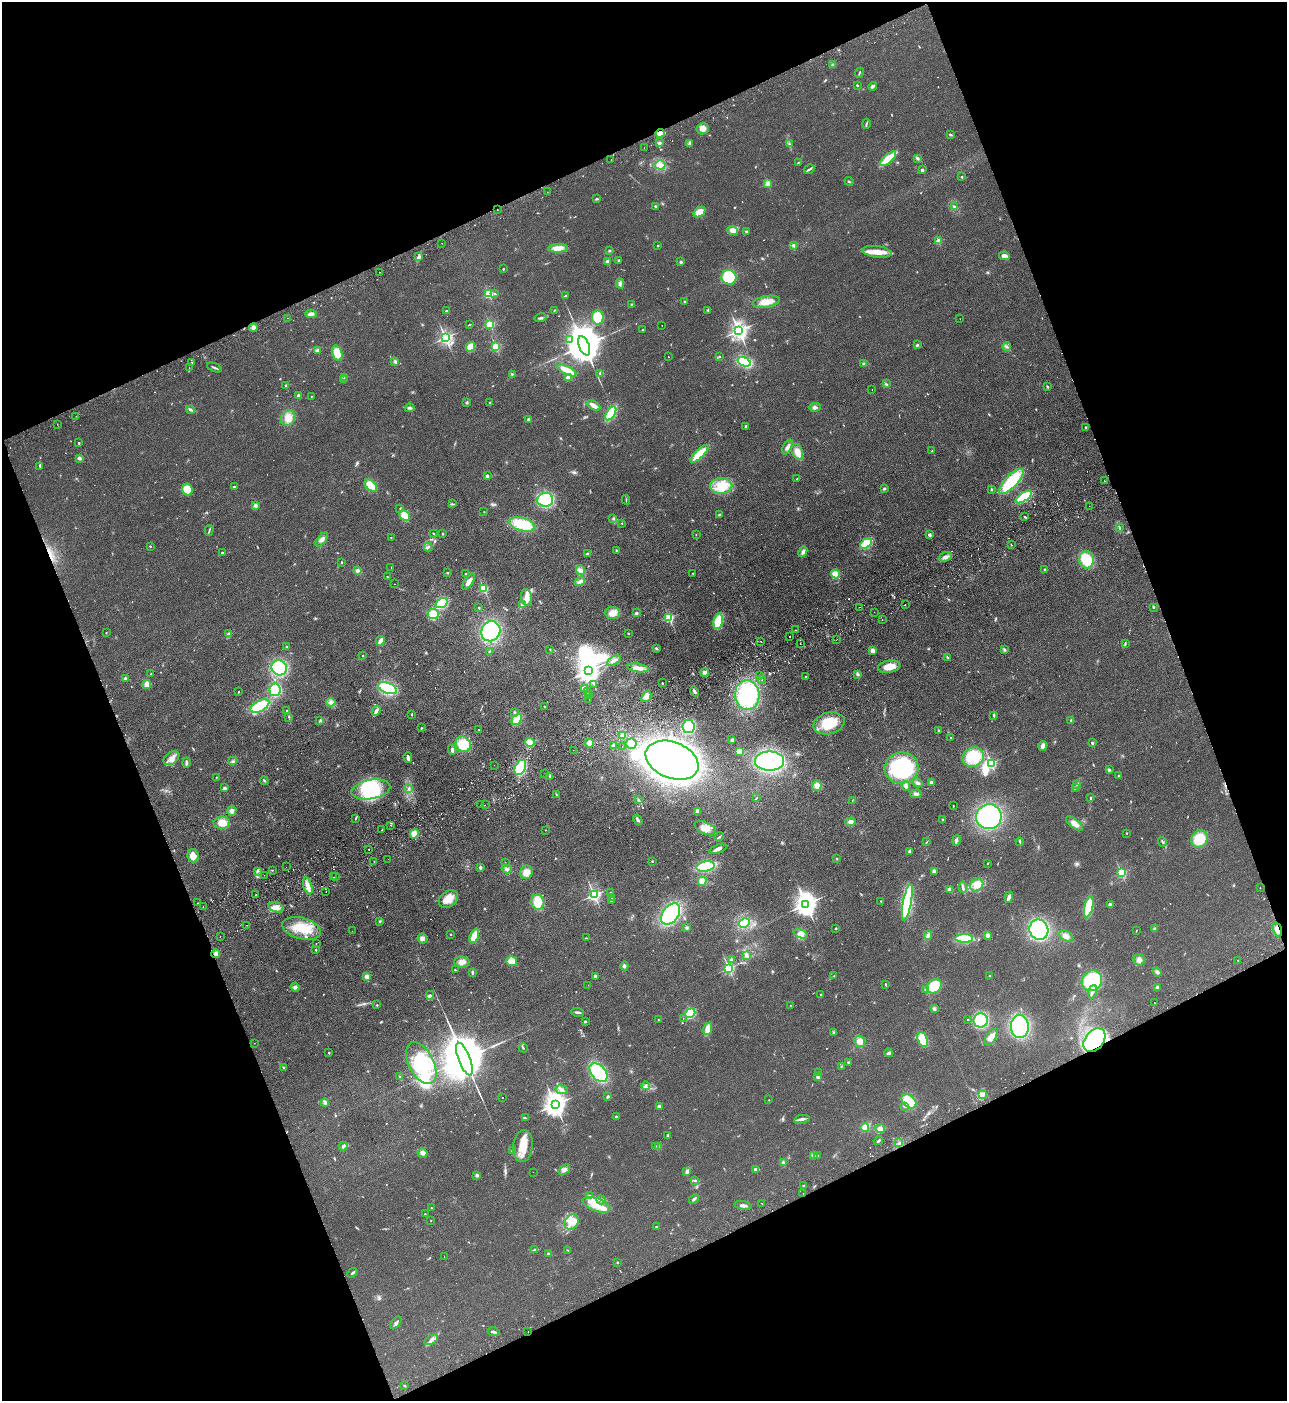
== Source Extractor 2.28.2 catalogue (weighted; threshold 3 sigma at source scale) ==
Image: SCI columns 183-5322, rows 54-5648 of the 5634 x 5702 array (HDU 1 of 3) = the unmasked area's bounding box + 8 px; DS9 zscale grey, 4 x 4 block average (1 PNG px = mean of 4 x 4 image px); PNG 1289 x 1403 px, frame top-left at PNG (2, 2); each listed source drawn as its Kron ellipse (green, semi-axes under 4 px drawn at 4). Shown black and unused: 43% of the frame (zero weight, under 2 of 3 exposures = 3% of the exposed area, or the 3 px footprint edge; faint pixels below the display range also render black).
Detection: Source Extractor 2.28.2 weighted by HDU 2 'WHT'. Background 0.113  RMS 0.011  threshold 0.0487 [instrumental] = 3 sigma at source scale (4.5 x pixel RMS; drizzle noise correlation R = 1.50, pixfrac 1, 0.05/0.05 arcsec/px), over >= 5 px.
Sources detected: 863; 8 too faint to see at this stretch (4 x 4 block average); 8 inside a brighter object's white glare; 46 cosmic-ray / hot-pixel residue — neither listed nor drawn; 8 coinciding with a brighter row at this scale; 30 inside a brighter listed object's ellipse — not listed separately; of the other 763, all 500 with FLUX_AUTO >= 3.33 (the completeness limit of this list) listed and drawn (263 fainter detections not listed), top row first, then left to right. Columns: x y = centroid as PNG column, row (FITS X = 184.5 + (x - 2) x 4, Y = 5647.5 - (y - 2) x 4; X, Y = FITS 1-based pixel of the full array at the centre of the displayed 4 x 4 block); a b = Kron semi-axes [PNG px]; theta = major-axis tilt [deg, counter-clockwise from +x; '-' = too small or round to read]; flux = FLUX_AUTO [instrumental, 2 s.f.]
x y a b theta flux
833 65 3 2 - 8.1
859 73 5 2 - 5.5
857 85 2 2 - 18
873 86 4 3 - 12
866 124 5 2 - 7.2
703 129 6 5 - 35
660 133 4 3 - 64
950 134 3 2 - 5.1
660 143 3 2 - 8.1
689 143 3 2 - 7.9
789 143 3 2 - 5.5
644 147 2 2 - 4
917 158 3 3 - 8.8
611 159 2 2 - 5.3
888 159 10 3 39 210
799 162 3 2 - 3.7
660 165 5 4 - 31
809 169 5 2 - 10
922 170 2 2 - 64
962 177 2 2 - 16
849 181 4 2 - 6.6
768 183 2 2 - 250
547 192 2 2 - 4.7
596 199 3 2 - 5.6
655 206 2 2 - 22
954 207 4 2 - 11
497 210 2 2 - 25
699 212 6 4 34 64
732 231 5 4 - 35
747 232 4 3 - 11
938 241 2 2 - 220
442 243 2 2 - 3.5
658 245 2 2 - 3.9
793 245 3 3 - 8.1
558 248 10 4 2 58
609 251 2 2 - 4.4
877 252 15 5 -7 72
1004 256 5 4 - 36
418 257 4 3 - 12
619 260 2 2 - 4.5
607 262 2 2 - 130
681 262 2 2 - 13
503 269 2 2 - 10
380 272 2 2 - 3.6
729 277 7 7 - 240
620 283 5 3 - 16
489 294 2 2 - 510
495 294 3 2 - 5.2
566 296 2 2 - 4.2
684 301 2 2 - 10
766 302 14 5 10 74
631 304 2 2 - 5
554 310 2 2 - 3.7
708 310 3 2 - 6.3
446 311 2 2 - 4.7
311 314 5 4 - 19
598 317 7 6 - 170
287 318 2 2 - 15
540 318 6 2 14 14
960 319 2 2 - 3.3
490 324 2 2 - 580
469 325 3 2 - 3.6
662 325 2 2 - 11
253 328 4 3 - 37
643 330 2 2 - 4.5
739 331 3 2 - 3000
445 338 2 2 - 1700
570 339 2 2 - 6.3
917 345 3 2 - 6.9
584 346 10 5 -69 33000
470 347 5 3 - 87
496 347 2 2 - 590
1007 347 4 3 - 12
317 351 4 3 - 13
337 353 8 5 -73 98
719 356 3 2 - 5
668 357 2 2 - 3.5
395 361 3 3 - 9.9
192 362 2 2 - 9
744 362 7 3 -18 330
864 364 3 2 - 7.9
214 367 8 2 -23 11
189 368 2 2 - 7.7
567 370 10 3 -26 110
600 373 3 2 - 6.7
512 374 3 2 - 6.5
345 377 2 2 - 11
568 378 4 4 - 25
344 380 4 3 - 9.6
886 384 3 2 - 5.7
286 386 2 2 - 6.3
1047 386 3 2 - 6.4
872 389 2 2 - 3.4
298 395 2 2 - 62
311 396 2 2 - 4.8
467 402 3 3 - 9.2
490 402 3 2 - 3.8
593 405 7 3 -29 46
815 407 6 3 1 17
410 408 4 3 - 11
190 410 4 2 - 9.3
611 413 8 3 58 310
76 416 2 2 - 3.4
288 418 8 7 - 61
529 420 2 2 - 77
57 424 2 2 - 3.4
746 426 4 2 - 5.6
1086 427 3 2 - 7
79 443 2 2 - 16
787 447 8 3 65 21
932 451 2 2 - 3.3
797 452 8 5 -68 57
699 454 12 3 44 130
79 458 4 3 - 13
40 466 4 2 - 8.3
487 476 2 2 - 64
797 479 2 2 - 7.1
1011 481 16 6 46 280
1104 481 2 2 - 8.1
371 486 7 4 -42 120
721 486 11 8 2 100
234 487 2 2 - 22
884 488 3 3 - 7.2
187 489 6 5 - 110
991 489 4 2 - 4.1
1024 497 9 4 35 270
545 500 8 7 - 430
626 500 5 2 - 5.5
452 504 4 2 - 7.8
255 505 4 4 - 14
1089 506 2 2 - 4.1
400 508 2 2 - 4.3
484 512 2 2 - 6.3
405 515 6 5 - 94
719 515 3 2 - 7.9
1025 517 2 2 - 7.3
613 519 2 2 - 4.9
622 523 2 2 - 4.7
522 524 13 6 -15 190
1119 528 3 2 - 6.6
209 530 5 2 - 7.9
433 533 2 2 - 13
443 534 2 2 - 4.7
696 535 2 2 - 6
930 535 2 2 - 68
391 538 2 2 - 8
322 540 8 4 51 26
866 543 6 4 30 230
1011 545 2 2 - 24
150 546 2 2 - 11
428 547 4 3 - 12
616 550 2 2 - 16
803 552 5 4 - 22
222 553 2 2 - 22
588 554 4 2 - 15
945 557 6 4 20 28
1087 560 8 7 - 170
341 562 3 2 - 4
391 568 2 2 - 4.1
580 570 5 4 - 19
1045 570 3 2 - 6.1
357 571 4 4 - 16
447 572 2 2 - 3.9
465 573 2 2 - 6.3
693 573 2 2 - 4.4
835 574 4 4 - 60
387 577 2 2 - 10
580 581 5 3 - 20
469 582 9 3 54 34
395 584 2 2 - 4.9
483 588 2 2 - 570
527 597 9 5 -80 48
442 603 6 4 31 210
905 604 2 2 - 5.3
523 605 3 2 - 7.5
859 607 2 2 - 4.4
1153 607 4 2 - 6.5
479 608 2 2 - 15
874 612 2 2 - 8
613 613 7 6 - 57
637 613 2 2 - 20
433 614 5 5 - 120
669 617 2 2 - 680
882 620 2 2 - 5
718 621 8 4 80 180
796 630 2 2 - 9.4
491 631 10 9 - 510
106 633 2 2 - 3.4
228 633 3 2 - 6
628 633 2 2 - 3.5
790 637 2 2 - 22
836 640 2 2 - 7.7
380 641 5 2 - 36
761 642 2 2 - 4.4
1125 643 3 2 - 4.1
800 644 2 2 - 12
287 647 3 2 - 5
656 648 3 2 - 8.6
550 649 2 2 - 4.3
1004 650 4 2 - 5.9
489 651 4 2 - 5.9
873 651 3 3 - 32
363 655 2 2 - 15
947 657 3 2 - 5
614 661 7 3 27 31
889 667 11 6 10 74
279 668 8 7 - 410
638 668 11 4 -8 42
588 671 4 3 - 5600
705 672 4 4 - 17
151 674 2 2 - 3.5
858 674 3 3 - 10
760 675 2 2 - 5.3
806 677 2 2 - 5.6
125 679 3 2 - 24
762 679 2 2 - 7.7
662 683 2 2 - 13
147 684 4 3 - 54
594 684 3 2 - 3.6
388 688 9 5 -22 410
584 689 3 3 - 86
275 690 6 5 - 230
587 691 4 2 - 10
239 692 2 2 - 3.9
694 692 5 2 - 18
747 695 15 12 -85 600
590 696 3 2 - 4.2
646 697 6 3 53 33
589 700 2 2 - 21
331 702 4 3 - 18
260 706 10 5 27 360
544 707 2 2 - 8.1
287 711 2 2 - 13
376 711 5 2 - 24
515 712 2 2 - 4.5
412 714 3 2 - 4.2
994 715 4 2 - 6.4
289 717 2 2 - 3.4
517 719 6 3 55 130
1071 720 3 2 - 5.1
320 721 3 2 - 7.6
829 723 16 10 15 200
689 727 6 6 - 400
421 728 3 2 - 3.9
479 729 2 2 - 4.3
938 731 2 2 - 4.4
623 735 3 3 - 64
951 737 2 2 - 5
732 740 4 3 - 12
530 742 5 4 - 76
589 743 4 4 - 44
1093 743 2 2 - 41
463 744 8 7 - 170
631 744 5 5 - 46
613 745 3 2 - 8.7
1043 746 5 3 - 30
622 747 2 2 - 4.2
452 750 5 3 - 19
573 750 2 2 - 3.8
740 751 4 3 - 84
408 757 5 2 - 17
973 757 11 9 32 250
171 758 9 6 35 42
672 760 27 18 -22 6700
233 761 2 2 - 4
770 761 14 9 0 900
186 763 5 2 - 13
991 763 2 2 - 770
494 765 2 2 - 4.6
520 768 8 5 64 360
901 768 17 15 12 600
1109 770 4 3 - 8.9
545 773 2 2 - 10
550 776 2 2 - 11
1118 776 2 2 - 3.7
216 777 2 2 - 3.4
264 781 4 2 - 6.3
917 783 5 3 - 16
931 783 2 2 - 110
1076 785 2 2 - 5.4
817 786 5 5 - 42
906 786 4 4 - 16
225 788 2 2 - 69
1075 788 3 2 - 4
371 789 19 9 10 450
409 789 2 2 - 4.5
916 794 5 3 - 15
556 795 3 2 - 9.8
756 798 3 2 - 4.5
1091 798 2 2 - 20
639 800 3 2 - 6.2
852 801 3 2 - 4.9
481 805 2 2 - 7.4
485 805 2 2 - 6.7
953 806 2 2 - 3.3
232 811 5 4 - 22
698 811 4 3 - 27
989 817 13 12 - 760
355 818 3 2 - 3.5
638 820 5 2 - 18
943 820 2 2 - 3.9
850 822 5 4 - 25
222 823 8 6 1 66
1074 823 10 4 -38 37
391 825 2 2 - 4.2
705 828 11 5 -24 50
382 830 2 2 - 6.9
545 830 2 2 - 4.5
1127 833 2 2 - 11
414 834 5 4 - 70
719 837 5 2 - 10
1199 839 9 8 - 160
956 840 5 3 - 14
926 842 3 2 - 3.8
1020 842 4 2 - 6.2
1162 842 5 2 - 8
369 849 2 2 - 4.7
718 849 9 3 21 26
910 851 4 2 - 18
193 856 7 5 -79 58
388 859 2 2 - 5
837 859 3 2 - 4.7
374 861 2 2 - 4.2
652 861 2 2 - 17
505 862 2 2 - 13
988 863 2 2 - 3.8
286 867 2 2 - 4.4
480 867 3 2 - 14
706 867 9 5 10 430
507 869 5 3 - 18
272 870 3 2 - 3.7
257 871 4 2 - 8.8
934 871 3 2 - 36
526 872 7 6 - 46
1121 873 2 2 - 710
264 875 2 2 - 3.3
333 877 2 2 - 4.5
336 877 2 2 - 8.5
702 881 4 3 - 100
977 885 7 5 41 55
308 886 9 3 -73 62
963 887 5 2 - 12
1260 888 2 2 - 3.9
950 889 4 3 - 19
326 892 2 2 - 4
611 892 2 2 - 15
256 895 2 2 - 15
594 895 2 2 - 1300
1009 897 6 2 70 29
612 898 2 2 - 3.7
448 899 10 7 37 83
611 901 2 2 - 22
881 901 2 2 - 8.6
538 902 7 6 - 120
907 902 18 3 79 850
198 903 2 2 - 3.8
806 904 4 3 - 5400
1110 905 2 2 - 81
203 907 2 2 - 7.5
276 907 7 4 -17 39
1089 907 10 3 77 230
671 914 12 8 52 610
380 921 3 2 - 5.3
744 923 6 3 30 250
247 925 2 2 - 3.8
302 928 20 10 -14 190
687 928 3 3 - 11
836 928 2 2 - 5.7
1154 928 3 2 - 4.3
1039 930 10 9 - 660
1277 930 7 4 -72 30
352 931 2 2 - 7
1136 931 3 2 - 3.5
451 934 2 2 - 12
801 934 7 4 -18 29
928 935 4 3 - 15
988 935 4 3 - 17
220 936 2 2 - 4.2
474 936 7 4 68 100
1066 936 7 5 -32 30
422 938 5 4 - 26
587 938 3 2 - 3.9
964 938 9 3 0 290
316 943 2 2 - 3.6
316 950 2 2 - 12
216 954 4 4 - 24
746 955 2 2 - 4.3
731 960 2 2 - 3.7
1139 960 5 5 - 29
1238 960 2 2 - 4.1
512 961 5 5 - 85
462 962 8 5 -2 37
624 966 4 3 - 11
729 968 2 2 - 1100
455 970 2 2 - 4.9
473 972 4 2 - 7.5
1157 972 5 3 - 17
367 976 4 3 - 27
595 976 2 2 - 54
834 976 4 2 - 4.4
989 976 2 2 - 13
1092 981 11 9 45 350
886 984 3 2 - 5.4
588 985 2 2 - 3.7
934 986 8 6 40 160
295 987 4 3 - 14
1157 987 3 3 - 10
926 989 2 2 - 22
1092 992 7 2 69 14
821 994 2 2 - 16
430 995 4 3 - 11
1154 1003 2 2 - 5.1
377 1005 2 2 - 4.9
791 1005 2 2 - 5.5
934 1009 3 3 - 11
577 1012 6 2 -10 15
690 1013 5 4 - 230
683 1019 2 2 - 11
968 1019 2 2 - 7.3
658 1020 2 2 - 8.5
981 1020 7 7 - 260
585 1022 2 2 - 6
1020 1027 11 9 -89 580
708 1029 6 3 71 62
834 1032 3 3 - 6.4
991 1037 9 5 59 40
922 1039 8 4 -69 140
1094 1040 13 9 52 430
860 1041 6 5 - 43
254 1043 2 2 - 3.4
523 1048 5 2 - 6.3
329 1053 2 2 - 19
889 1053 4 3 - 12
464 1059 17 6 -69 70000
848 1062 3 2 - 5.5
421 1063 22 12 -62 350
841 1066 2 2 - 3.9
284 1068 3 2 - 9.8
598 1072 11 7 -49 400
819 1072 2 2 - 3.8
400 1077 2 2 - 3.7
818 1077 4 3 - 17
646 1086 4 2 - 11
562 1090 6 4 -7 21
982 1095 3 2 - 6.4
608 1096 3 2 - 12
502 1098 2 2 - 4.2
769 1100 2 2 - 6.7
909 1101 8 6 -41 180
325 1102 4 3 - 15
555 1105 4 3 - 5600
659 1106 2 2 - 63
904 1106 4 2 - 5.6
616 1116 2 2 - 24
525 1118 3 2 - 5.9
802 1119 8 2 11 22
865 1127 4 4 - 64
880 1128 5 4 - 24
668 1135 3 2 - 4.2
878 1141 5 2 - 8.5
898 1143 3 2 - 9.8
343 1146 4 4 - 16
523 1146 16 10 84 130
655 1146 2 2 - 3.5
659 1147 3 3 - 8.8
512 1151 2 2 - 3.7
422 1153 5 4 - 23
813 1155 4 3 - 13
817 1156 2 2 - 11
783 1163 4 3 - 14
755 1169 2 2 - 38
564 1170 7 4 39 25
533 1172 2 2 - 4.2
687 1172 3 2 - 8.1
477 1175 3 3 - 13
695 1180 3 2 - 4.3
803 1185 2 2 - 7.5
803 1193 2 2 - 11
589 1195 3 2 - 4.1
694 1199 5 2 - 13
601 1200 5 2 - 11
762 1203 2 2 - 5.8
596 1205 14 6 -20 110
743 1205 9 3 -9 22
431 1208 2 2 - 3.9
425 1214 2 2 - 8.6
431 1220 2 2 - 4.9
571 1222 8 6 51 59
657 1227 3 2 - 3.6
534 1250 4 2 - 11
568 1250 3 2 - 4.8
548 1254 2 2 - 23
444 1256 2 2 - 7.6
617 1262 2 2 - 15
352 1273 5 2 - 11
396 1323 7 2 46 13
528 1331 2 2 - 7.7
493 1332 6 2 -12 16
431 1340 7 3 33 21
405 1386 2 2 - 4.3
Overlapping masked pixels (flux is a lower limit): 4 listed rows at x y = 660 133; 1277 930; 1094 1040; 528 1331
Diffuse or blended objects may show on this block-average render without a row.